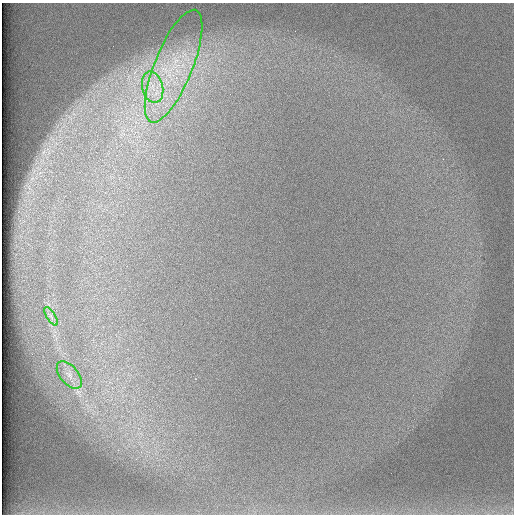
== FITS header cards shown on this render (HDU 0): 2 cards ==
NAXIS1  =                  512 /
NAXIS2  =                  512 /

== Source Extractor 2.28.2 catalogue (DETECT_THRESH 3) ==
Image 512 x 512 px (HDU 0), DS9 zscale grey, 1 PNG px = 1 image px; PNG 516 x 516 px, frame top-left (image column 1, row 512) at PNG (2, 3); each listed source drawn as its Kron ellipse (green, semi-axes under 4 px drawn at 4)
Background 98.3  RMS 2.9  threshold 8.78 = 3 sigma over >= 5 px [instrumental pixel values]
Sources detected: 4; all 4 listed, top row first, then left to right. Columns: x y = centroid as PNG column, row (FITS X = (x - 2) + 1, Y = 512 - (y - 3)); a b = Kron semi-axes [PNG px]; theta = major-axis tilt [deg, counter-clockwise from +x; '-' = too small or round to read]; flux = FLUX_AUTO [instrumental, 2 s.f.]
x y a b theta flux
174 66 60 19 68 16000
153 87 16 10 -76 3300
51 316 10 4 -56 680
69 375 16 9 -50 2000